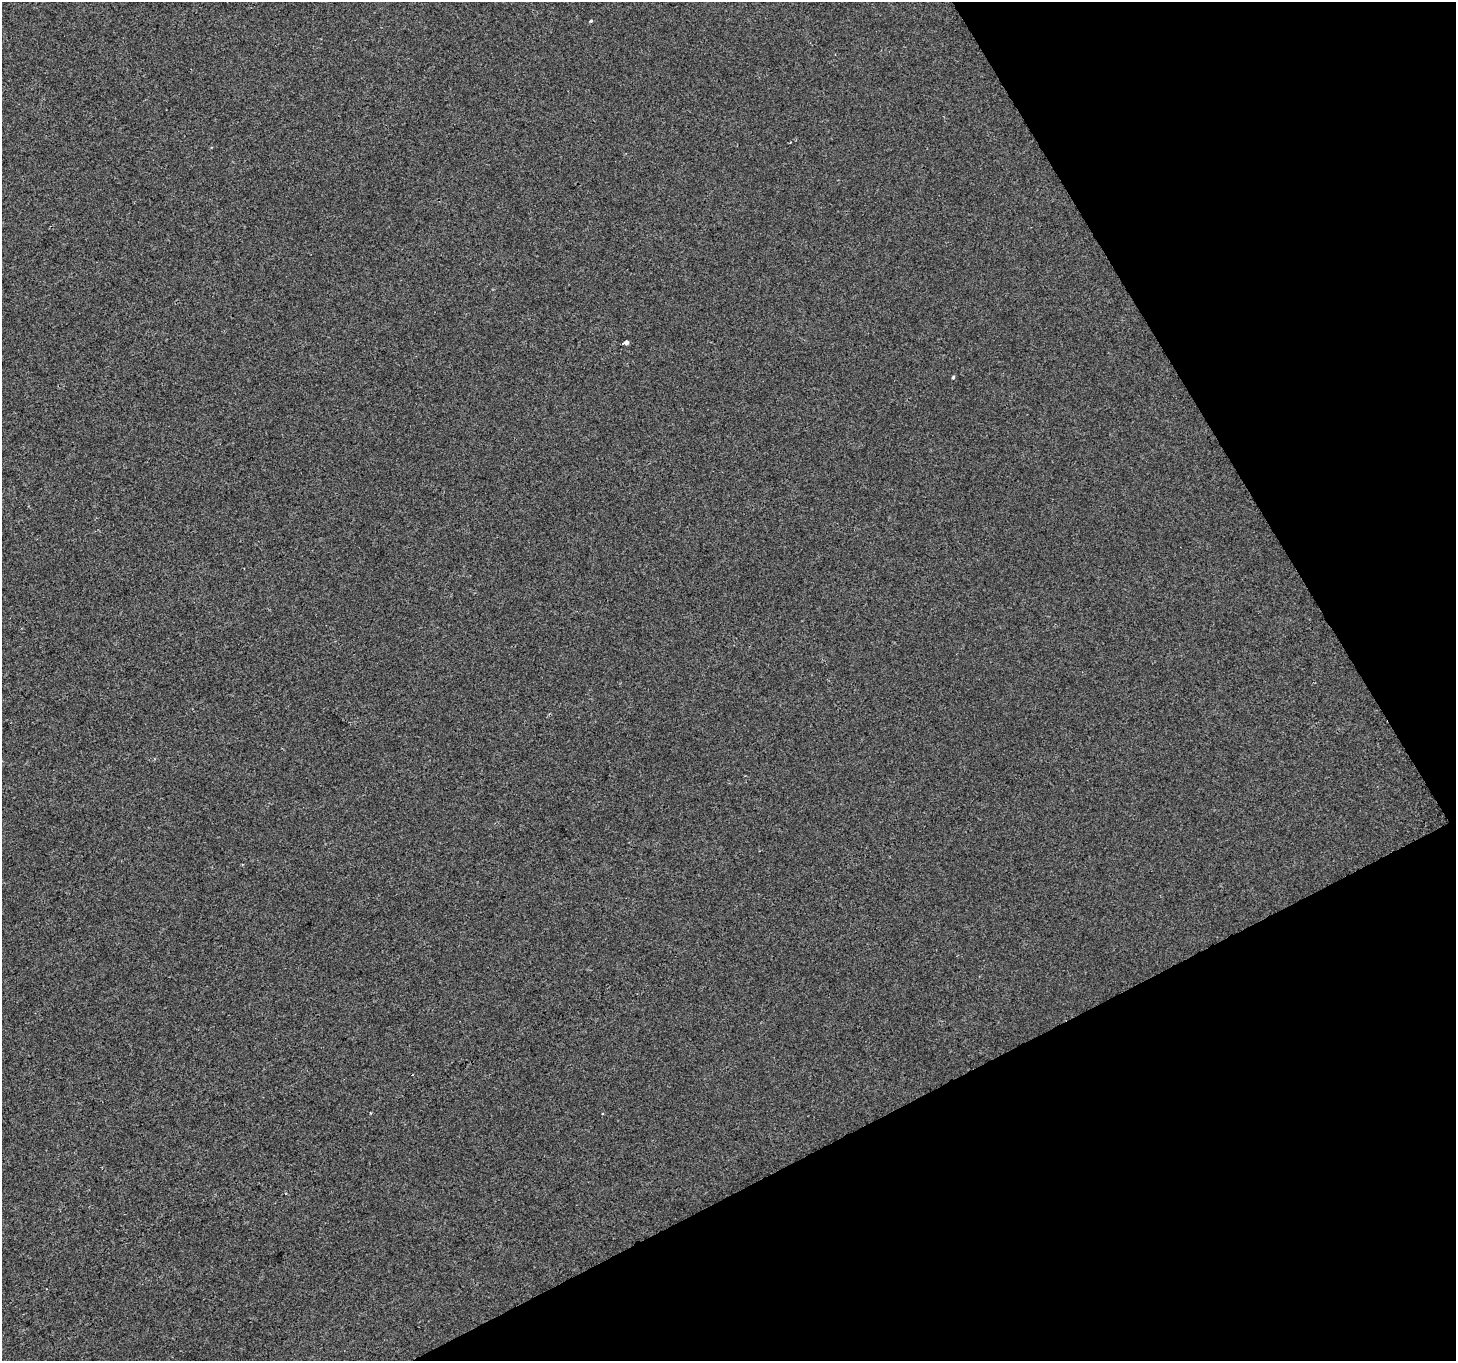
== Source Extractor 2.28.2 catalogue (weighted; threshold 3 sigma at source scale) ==
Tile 12 of 4 x 4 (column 4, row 3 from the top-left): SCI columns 4363-5816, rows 1526-2884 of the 5816 x 5708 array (HDU 1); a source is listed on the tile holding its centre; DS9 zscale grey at full resolution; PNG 1458 x 1363 px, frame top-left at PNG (2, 2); no overlay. Shown black and unused: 25% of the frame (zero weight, under 2 of 3 exposures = <1% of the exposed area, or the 3 px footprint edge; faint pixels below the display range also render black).
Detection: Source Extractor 2.28.2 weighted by HDU 2 'WHT'; one run over the whole footprint, this tile lists its part. Background 4.91e-04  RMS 0.0045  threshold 0.0201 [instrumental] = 3 sigma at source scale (4.5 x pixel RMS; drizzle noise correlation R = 1.50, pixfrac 1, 0.0396/0.0396 arcsec/px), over >= 5 px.
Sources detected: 3; all 3 listed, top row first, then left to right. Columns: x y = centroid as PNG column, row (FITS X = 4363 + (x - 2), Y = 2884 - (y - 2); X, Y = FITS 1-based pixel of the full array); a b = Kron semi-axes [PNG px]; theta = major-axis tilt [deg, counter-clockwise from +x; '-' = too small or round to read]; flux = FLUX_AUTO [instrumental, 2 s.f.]
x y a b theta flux
591 21 4 3 - 0.48
626 343 5 4 - 6.8
953 377 4 3 - 0.67